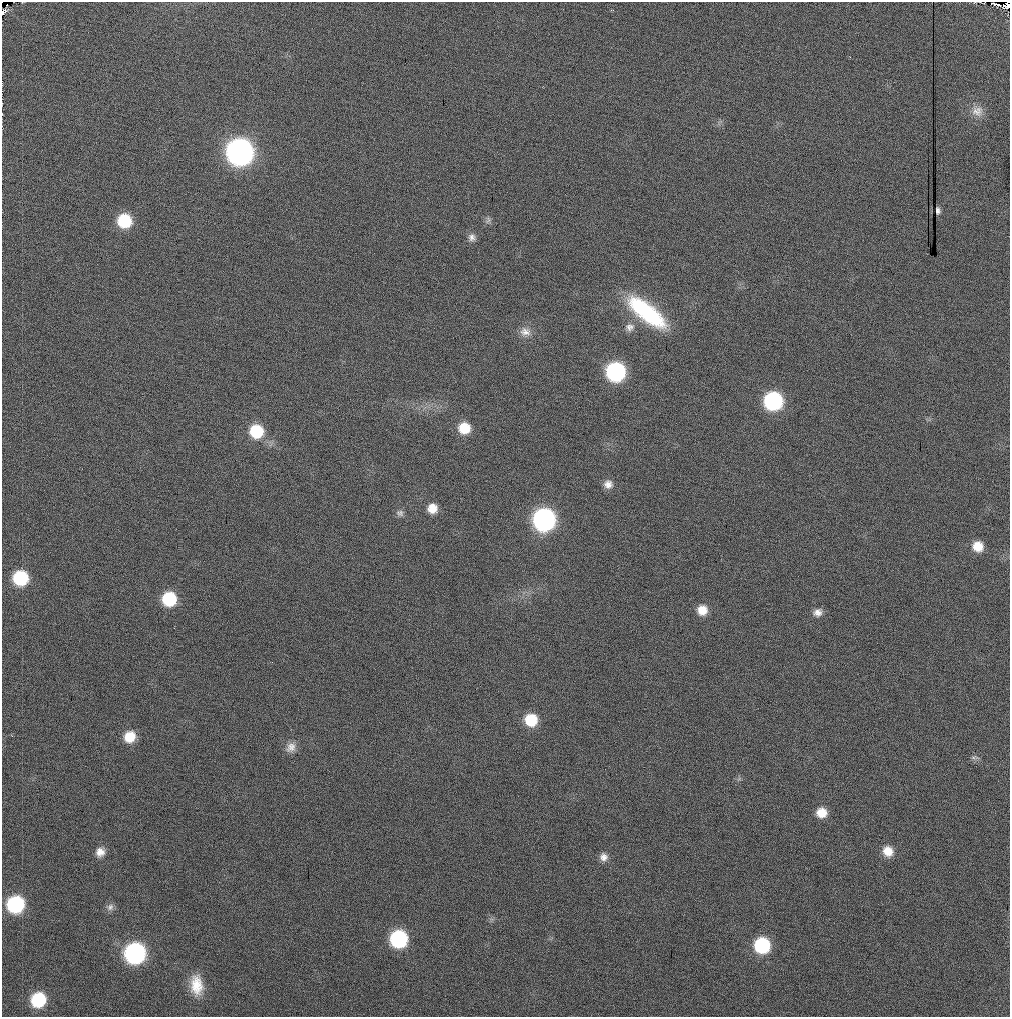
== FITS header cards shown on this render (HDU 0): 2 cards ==
NAXIS1  =                 1008
NAXIS2  =                 1015

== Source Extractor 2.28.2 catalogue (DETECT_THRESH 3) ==
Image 1008 x 1015 px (HDU 0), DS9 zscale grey, 1 PNG px = 1 image px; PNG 1012 x 1019 px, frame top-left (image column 1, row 1015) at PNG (2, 2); no overlay
Background 156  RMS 16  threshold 46.8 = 3 sigma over >= 5 px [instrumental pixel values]
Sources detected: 42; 1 with non-positive FLUX_AUTO (blend fragments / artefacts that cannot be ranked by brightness) is not listed; the other 41 listed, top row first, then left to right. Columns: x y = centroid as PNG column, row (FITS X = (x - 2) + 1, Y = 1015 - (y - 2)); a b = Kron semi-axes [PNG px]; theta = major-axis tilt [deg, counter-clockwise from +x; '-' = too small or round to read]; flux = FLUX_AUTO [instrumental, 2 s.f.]
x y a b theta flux
993 3 5 2 - 780
998 5 4 2 - 730
5 10 3 3 - 410
3 13 7 3 34 930
977 111 16 14 1 12000
240 152 14 13 - 850000
938 210 6 4 -84 2800
488 220 10 5 71 3000
124 221 12 12 - 52000
472 237 11 9 -60 5400
647 312 47 16 -38 110000
630 327 12 10 0 6400
525 332 15 12 -7 10000
616 372 12 12 - 210000
773 401 12 12 - 180000
464 428 12 11 - 27000
256 431 13 12 - 45000
608 484 11 10 - 7900
432 508 11 11 - 14000
400 513 11 8 -13 4100
544 519 13 13 - 380000
978 546 11 10 - 17000
20 578 12 11 - 67000
169 599 12 11 - 56000
702 610 11 10 - 15000
817 612 11 9 17 7000
531 720 11 11 - 34000
130 737 12 11 - 22000
291 747 14 11 47 8900
975 758 14 4 -2 2500
821 813 11 10 - 15000
888 851 12 11 - 14000
100 852 11 10 - 9400
604 857 10 10 - 6900
15 904 12 12 - 110000
110 907 10 9 - 4800
399 939 12 11 - 130000
762 945 12 12 - 83000
135 953 13 12 - 280000
196 985 25 14 -85 26000
38 1000 12 11 - 61000
At the frame edge (FLAGS 8, measured only in part): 1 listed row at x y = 3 13
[1 non-positive-flux detection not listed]